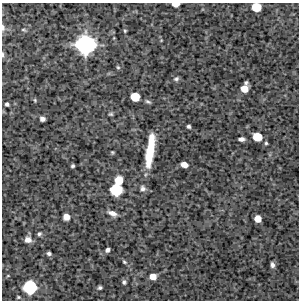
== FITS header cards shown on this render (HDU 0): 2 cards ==
NAXIS1  =                  297 /Length X axis
NAXIS2  =                  298 /Length Y axis

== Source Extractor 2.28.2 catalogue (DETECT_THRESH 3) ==
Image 297 x 298 px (HDU 0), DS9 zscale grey, 1 PNG px = 1 image px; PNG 301 x 302 px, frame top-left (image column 1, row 298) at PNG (2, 3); no overlay
Background 4490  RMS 180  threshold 547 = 3 sigma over >= 5 px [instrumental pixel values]
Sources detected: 41; all 41 listed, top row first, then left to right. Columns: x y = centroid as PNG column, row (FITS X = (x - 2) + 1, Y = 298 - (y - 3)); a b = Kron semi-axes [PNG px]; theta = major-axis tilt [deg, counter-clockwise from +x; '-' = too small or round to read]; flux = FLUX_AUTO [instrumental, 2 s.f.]
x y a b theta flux
175 4 6 4 -2 1.1e+05
256 7 7 6 - 2.9e+05
3 27 10 5 -89 3.1e+04
23 30 7 3 -8 1.7e+04
125 31 4 3 - 1.2e+04
85 45 13 12 - 1.8e+06
2 54 7 3 -90 2.2e+04
118 67 5 4 - 1.5e+04
176 79 7 5 24 2.6e+04
246 83 4 4 - 1.9e+04
244 89 6 5 - 1.5e+05
135 97 7 6 - 2.7e+05
35 100 5 4 - 1.3e+04
148 102 7 4 -30 2.3e+04
7 104 4 4 - 2.7e+04
111 114 5 4 - 1.7e+04
42 119 5 4 - 4.5e+04
189 126 4 3 - 2.4e+04
257 137 7 6 - 2.7e+05
241 139 6 4 4 4.1e+04
266 143 4 4 - 1.5e+04
150 150 28 6 82 4.8e+05
112 152 4 4 - 1.2e+04
184 165 6 5 - 9.3e+04
73 166 3 3 - 1.9e+04
119 180 6 6 - 2.2e+05
143 188 7 7 - 3.7e+04
116 190 8 8 - 6.2e+05
112 213 10 5 -22 6.3e+04
66 217 5 5 - 1.1e+05
258 219 6 5 - 1.4e+05
39 234 5 4 - 2.2e+04
28 240 6 6 - 6.3e+04
107 250 5 4 - 3.3e+04
49 253 4 3 - 2.5e+04
124 262 5 4 - 1.6e+04
272 265 5 4 - 3.7e+04
153 277 6 5 - 1.2e+05
124 282 6 5 - 2.4e+04
30 287 9 9 - 8.4e+05
100 288 4 4 - 2.2e+04
At the frame edge (FLAGS 8, measured only in part): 4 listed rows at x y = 175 4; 256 7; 3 27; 2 54